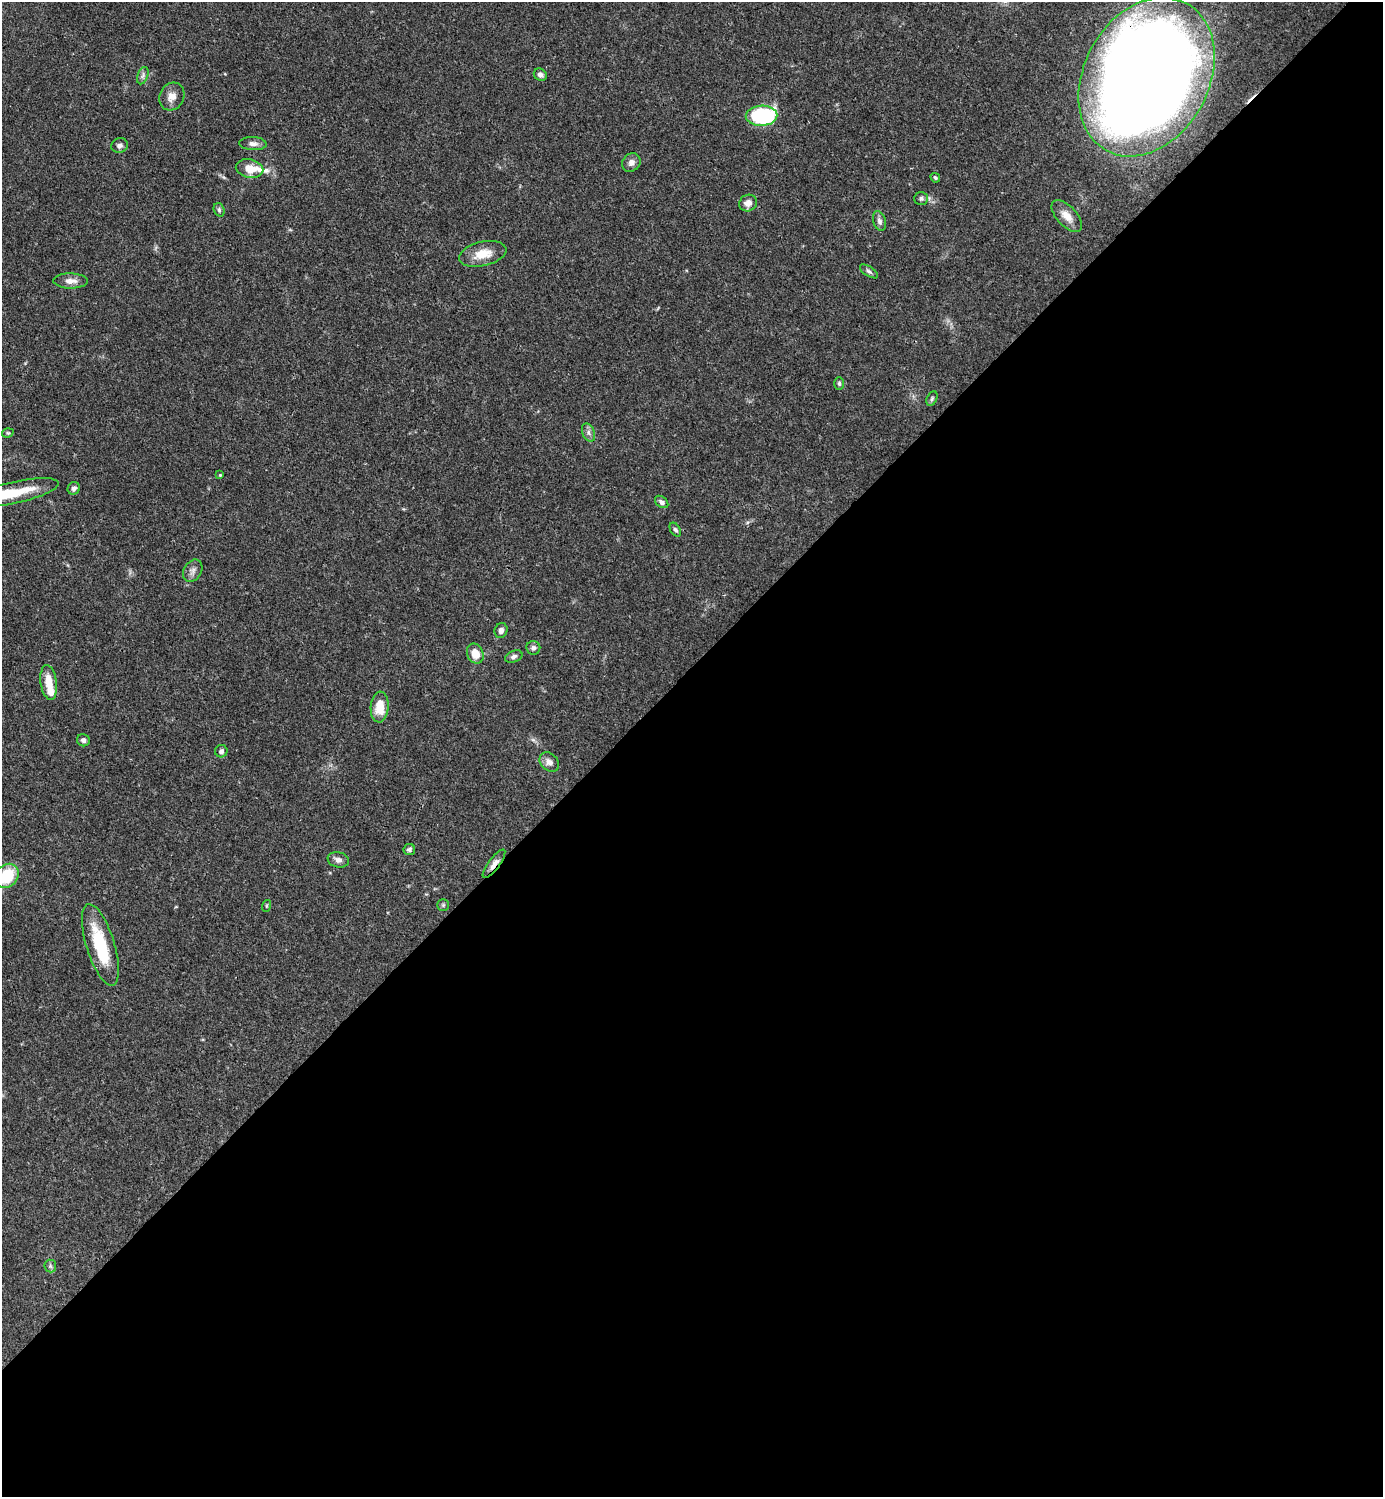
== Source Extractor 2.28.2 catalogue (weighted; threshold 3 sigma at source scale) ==
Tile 15 of 4 x 4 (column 3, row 4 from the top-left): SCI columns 3063-4443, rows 2-1496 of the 5981 x 5982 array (HDU 1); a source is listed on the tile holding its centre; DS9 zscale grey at full resolution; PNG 1385 x 1499 px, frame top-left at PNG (2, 2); each listed source drawn as its Kron ellipse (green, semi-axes under 4 px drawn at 4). Shown black and unused: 55% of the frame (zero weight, under 3 of 4 exposures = <1% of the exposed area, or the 3 px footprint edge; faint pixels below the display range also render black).
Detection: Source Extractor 2.28.2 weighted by HDU 2 'WHT'; one run over the whole footprint, this tile lists its part. Background 0.0385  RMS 0.0026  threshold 0.0117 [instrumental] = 3 sigma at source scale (4.5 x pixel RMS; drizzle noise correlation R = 1.50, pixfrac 1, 0.05/0.05 arcsec/px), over >= 5 px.
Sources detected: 49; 1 cosmic-ray / hot-pixel residue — neither listed nor drawn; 3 inside a brighter listed object's ellipse — not listed separately; the other 45 listed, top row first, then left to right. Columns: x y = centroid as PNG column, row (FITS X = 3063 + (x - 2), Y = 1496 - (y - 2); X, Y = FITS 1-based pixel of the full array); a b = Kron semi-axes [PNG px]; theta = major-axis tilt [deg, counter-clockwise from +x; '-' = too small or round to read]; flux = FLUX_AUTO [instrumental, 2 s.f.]
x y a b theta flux
540 75 7 5 -40 0.89
143 76 9 5 70 0.79
1147 77 84 62 61 570
172 96 14 12 63 2.3
761 116 16 10 2 27
253 144 14 6 -3 1.3
120 145 8 7 - 0.93
631 162 10 8 48 1.4
250 169 14 9 -12 4.3
935 178 5 4 - 0.4
921 198 7 6 - 0.73
748 203 9 8 - 1.8
219 210 7 5 -71 0.52
1067 216 19 10 -47 2.8
879 221 10 6 -73 0.97
483 254 24 12 13 5
869 271 10 5 -34 0.63
70 281 17 7 -1 1.9
839 383 6 5 - 0.52
932 399 8 5 64 0.47
8 433 6 4 18 0.36
588 433 10 6 -69 0.97
220 475 3 3 - 0.26
74 488 6 6 - 0.94
15 492 45 11 12 10
662 502 7 5 -39 0.76
675 530 7 5 -57 0.58
193 571 12 9 58 1.3
501 630 8 6 70 1.2
533 648 7 6 - 0.72
475 654 10 8 -67 3.6
514 656 9 5 22 0.79
49 682 17 8 -82 4.3
380 707 15 9 86 4.8
83 740 6 6 - 0.83
221 751 6 6 - 0.84
549 762 11 8 -43 1.6
409 849 6 5 - 0.68
338 860 11 7 -12 1.2
494 864 17 5 53 1.7
7 876 13 11 47 11
443 905 6 6 - 0.42
266 906 6 4 71 0.32
100 945 42 14 -73 14
50 1266 6 6 - 0.52
Overlapping masked pixels (flux is a lower limit): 2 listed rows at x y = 1147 77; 494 864
Isophote crosses this tile's border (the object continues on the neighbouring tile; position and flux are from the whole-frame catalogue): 1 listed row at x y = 7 876